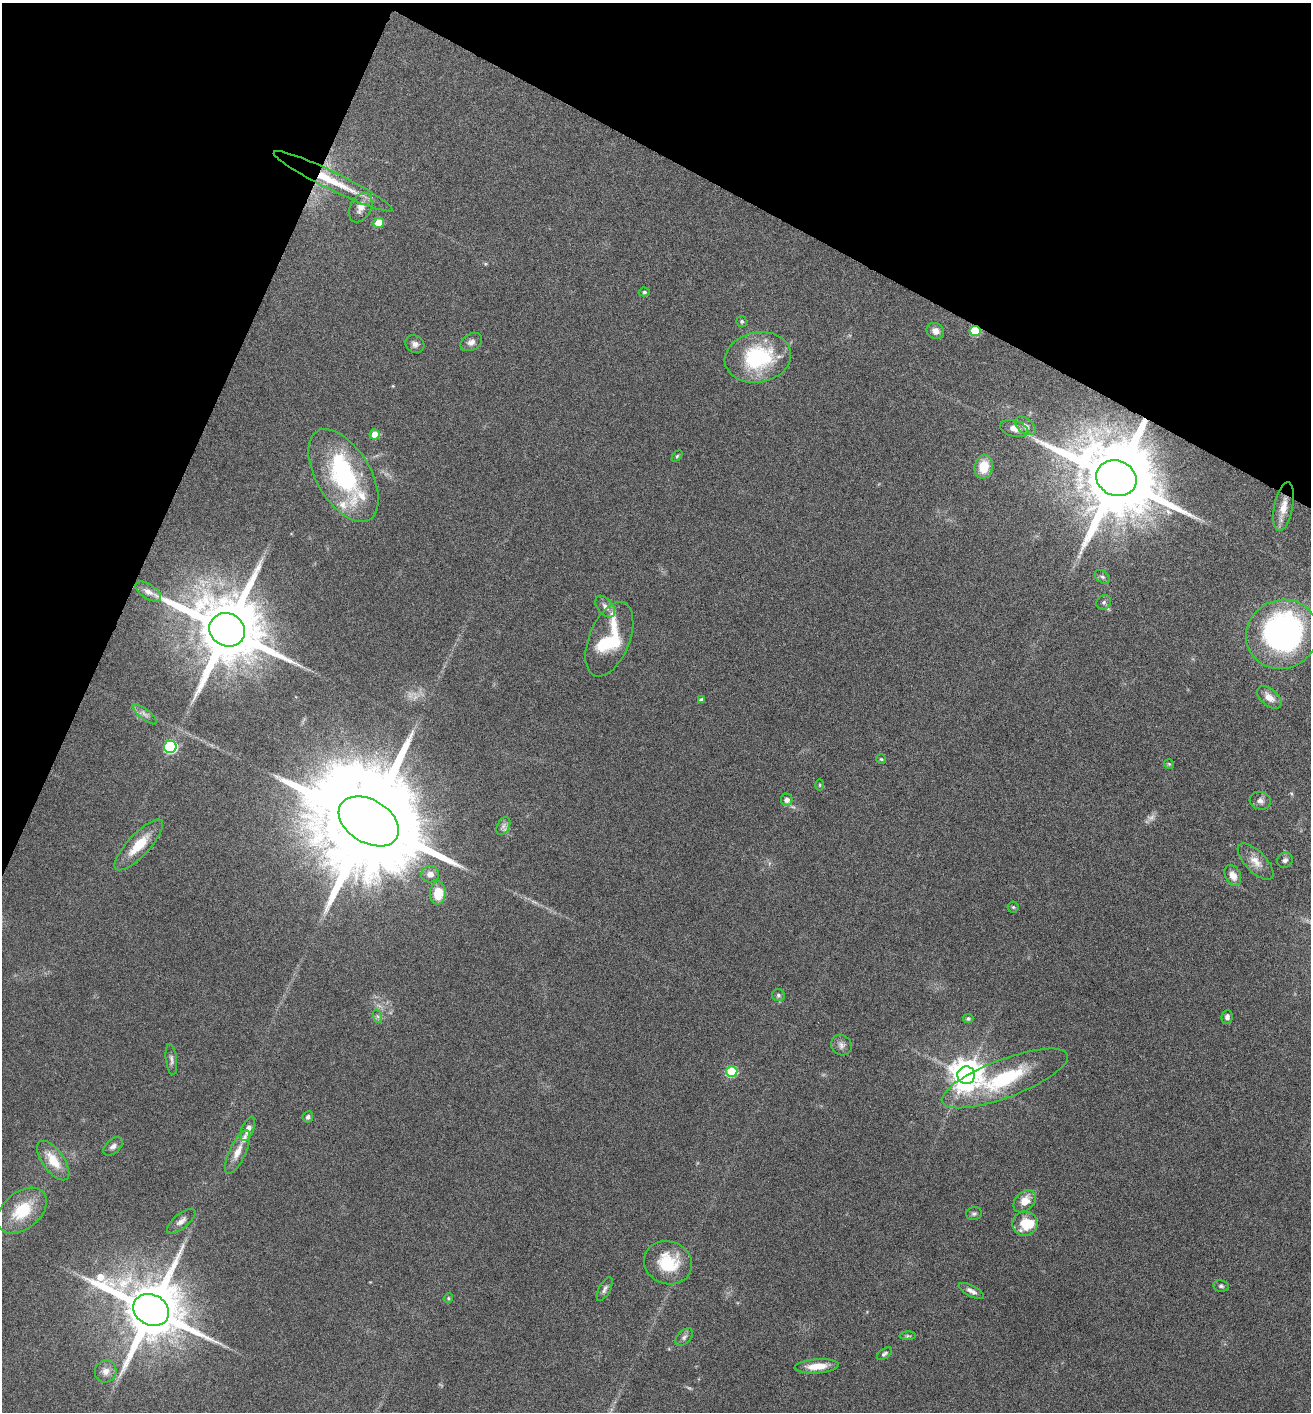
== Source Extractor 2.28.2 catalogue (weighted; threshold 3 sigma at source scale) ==
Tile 2 of 4 x 4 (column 2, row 1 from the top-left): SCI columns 1454-2762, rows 4239-5648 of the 5660 x 5650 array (HDU 1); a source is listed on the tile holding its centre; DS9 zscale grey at full resolution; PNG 1313 x 1414 px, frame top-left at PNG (2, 3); each listed source drawn as its Kron ellipse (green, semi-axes under 4 px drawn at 4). Shown black and unused: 22% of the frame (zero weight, under 4 of 8 exposures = <1% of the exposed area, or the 3 px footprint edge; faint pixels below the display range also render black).
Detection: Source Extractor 2.28.2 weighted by HDU 2 'WHT'; one run over the whole footprint, this tile lists its part. Background 0.0556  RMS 0.004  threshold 0.0164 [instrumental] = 3 sigma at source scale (4.09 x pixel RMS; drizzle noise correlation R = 1.36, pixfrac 0.8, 0.05/0.05 arcsec/px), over >= 5 px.
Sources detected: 82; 4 too faint to see at this stretch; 1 inside a brighter object's white glare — neither listed nor drawn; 4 inside a brighter listed object's ellipse — not listed separately; the other 73 listed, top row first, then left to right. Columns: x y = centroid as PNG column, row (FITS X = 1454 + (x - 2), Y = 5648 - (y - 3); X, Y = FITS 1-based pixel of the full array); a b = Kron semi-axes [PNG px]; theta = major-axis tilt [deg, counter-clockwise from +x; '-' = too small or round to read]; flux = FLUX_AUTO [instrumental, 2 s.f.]
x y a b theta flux
333 181 66 9 -26 16
361 207 16 10 62 3.7
379 223 5 5 - 9.5
644 292 5 4 - 0.61
742 321 5 5 - 0.55
935 331 9 7 -31 2.6
975 331 5 5 - 22
471 342 11 8 29 1.9
415 344 10 8 -36 1.5
758 357 33 25 11 32
1025 426 12 7 -38 1.9
1014 429 14 8 -16 2.8
375 434 5 5 - 5
677 456 6 4 45 0.54
984 467 12 9 78 7.4
343 475 51 27 -59 46
1116 478 21 17 -23 6600
1284 507 25 9 79 5.7
1102 577 8 6 -39 0.95
148 592 14 7 -33 2.3
1104 602 8 6 45 0.93
605 607 12 7 -52 2.1
227 630 18 16 -29 4700
1282 634 37 34 27 120
609 639 39 20 68 24
1269 697 14 8 -40 3.7
701 700 4 4 - 1.2
145 714 15 5 -38 1.6
170 747 6 6 - 52
881 759 5 5 - 0.49
1169 764 5 5 - 0.45
820 785 5 3 - 0.38
787 800 6 6 - 1.9
1260 801 10 9 - 1.8
369 821 33 21 -31 17000
503 826 9 6 61 1.3
139 845 33 11 47 9.8
1285 860 8 7 - 1.2
1256 862 23 10 -46 4.4
430 874 9 8 - 2.3
1233 875 11 7 -63 3.4
438 893 11 8 86 9
1013 907 5 5 - 0.52
778 995 6 6 - 0.78
377 1016 7 4 -71 0.72
1227 1017 7 5 84 1.3
968 1018 5 4 - 0.8
841 1045 11 10 - 1.9
171 1059 16 5 -83 1.4
732 1071 5 5 - 28
966 1075 9 9 - 660
1005 1078 67 19 21 35
308 1117 6 5 - 0.9
248 1129 13 6 68 2.1
113 1146 11 7 42 1.6
237 1152 24 8 65 4.5
53 1161 23 10 -54 8
1025 1201 13 9 45 5.2
22 1211 28 18 39 15
974 1214 8 6 2 0.93
181 1221 17 7 39 2.3
1025 1224 12 12 - 8.7
668 1263 24 21 -19 15
1221 1286 8 5 -9 0.81
605 1289 13 5 63 1.3
971 1291 14 5 -27 1.7
448 1298 5 4 - 0.47
151 1310 18 15 -29 3500
908 1336 8 4 2 0.63
684 1337 10 6 46 1.2
884 1354 8 5 36 0.91
817 1366 22 7 4 5.8
106 1371 11 10 - 2.8
Overlapping masked pixels (flux is a lower limit): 3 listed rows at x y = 333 181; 975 331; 1116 478
Isophote crosses this tile's border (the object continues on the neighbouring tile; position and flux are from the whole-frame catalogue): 1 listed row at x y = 1282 634